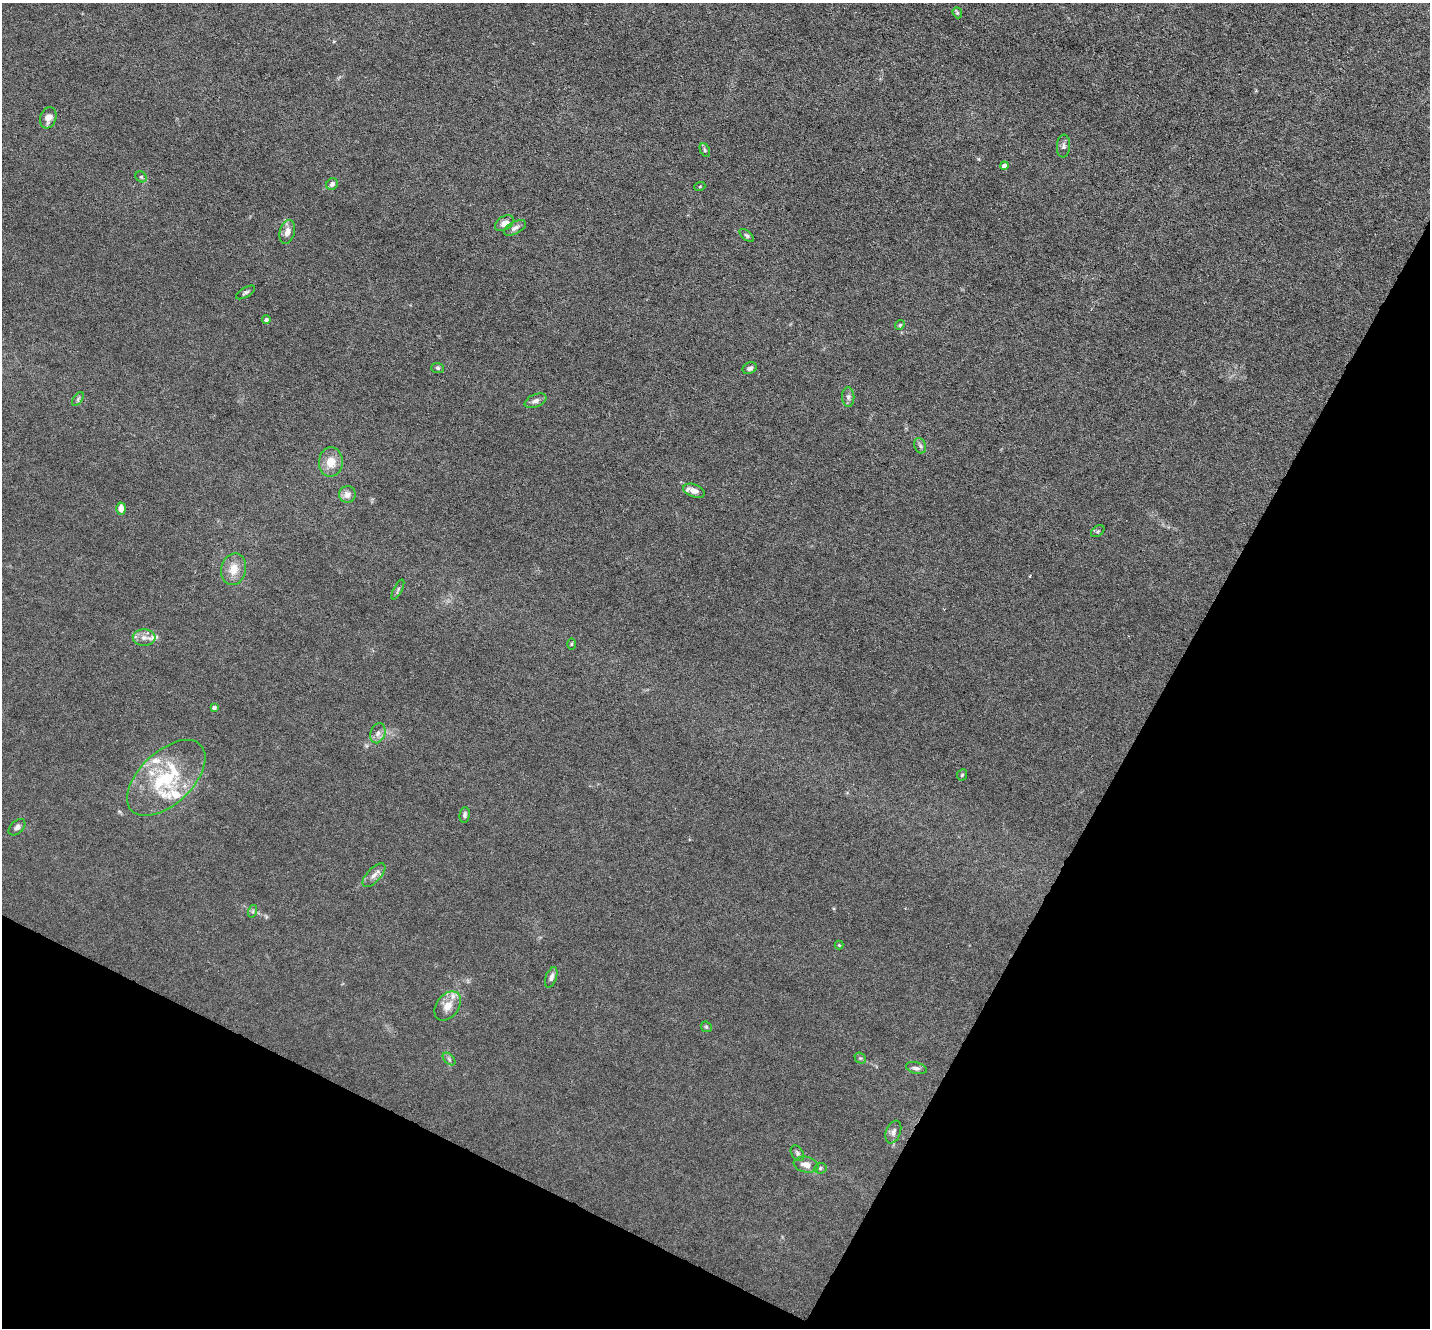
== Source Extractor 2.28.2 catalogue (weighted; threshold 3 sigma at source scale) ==
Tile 15 of 4 x 4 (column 3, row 4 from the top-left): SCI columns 2859-4286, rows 143-1468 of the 5715 x 5726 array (HDU 1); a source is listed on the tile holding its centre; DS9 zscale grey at full resolution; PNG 1432 x 1330 px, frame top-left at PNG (2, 3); each listed source drawn as its Kron ellipse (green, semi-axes under 4 px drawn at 4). Shown black and unused: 27% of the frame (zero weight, under 3 of 6 exposures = <1% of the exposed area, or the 3 px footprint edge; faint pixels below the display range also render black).
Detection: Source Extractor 2.28.2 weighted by HDU 2 'WHT'; one run over the whole footprint, this tile lists its part. Background 0.0146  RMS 0.0037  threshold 0.0151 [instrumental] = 3 sigma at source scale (4.09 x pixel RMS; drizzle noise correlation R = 1.36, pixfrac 0.8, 0.05/0.05 arcsec/px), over >= 5 px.
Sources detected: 56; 7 inside a brighter listed object's ellipse — not listed separately; the other 49 listed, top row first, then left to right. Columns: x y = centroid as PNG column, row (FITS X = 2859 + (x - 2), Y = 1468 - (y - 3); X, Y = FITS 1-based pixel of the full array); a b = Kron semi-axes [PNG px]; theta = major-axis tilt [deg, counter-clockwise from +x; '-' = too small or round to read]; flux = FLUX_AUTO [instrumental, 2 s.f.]
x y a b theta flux
957 13 6 4 -70 0.51
48 118 11 8 72 2.5
1063 146 11 6 85 1.2
705 150 7 4 -63 0.58
1004 166 4 4 - 3.1
141 177 6 5 - 0.54
332 184 6 5 - 1.4
700 186 5 3 - 0.32
504 223 10 6 33 2.6
515 228 12 6 28 1.4
287 232 12 7 75 2.6
747 236 9 4 -42 0.67
245 292 11 4 31 0.76
266 320 4 4 - 1.1
900 325 5 4 - 0.46
438 368 6 5 - 0.69
750 368 7 5 24 1.2
848 397 10 6 -89 1.1
78 399 8 4 54 0.75
535 401 11 6 24 1.5
920 446 8 5 -68 0.89
331 462 14 12 86 5.2
694 491 11 6 -20 2.2
347 494 8 8 - 2.3
121 509 6 5 - 3.2
1098 531 7 5 37 0.7
233 569 16 12 76 5
398 590 11 3 63 0.66
144 637 11 8 -5 2
571 644 5 3 - 0.37
214 707 4 4 - 1.4
378 733 10 7 70 1.7
962 775 6 5 - 0.63
166 778 48 26 43 28
465 815 8 5 83 0.98
17 827 10 6 43 1.3
374 875 15 7 47 2.1
253 911 6 4 72 0.56
839 945 4 4 - 0.33
551 977 10 5 70 1.6
448 1006 16 11 53 4.3
706 1027 6 5 - 0.53
860 1058 6 5 - 0.59
449 1059 7 4 -46 0.78
916 1068 11 5 -15 1.2
893 1132 12 7 68 1.4
797 1153 9 5 -57 0.88
806 1165 12 7 -11 3.2
820 1168 6 5 - 0.67